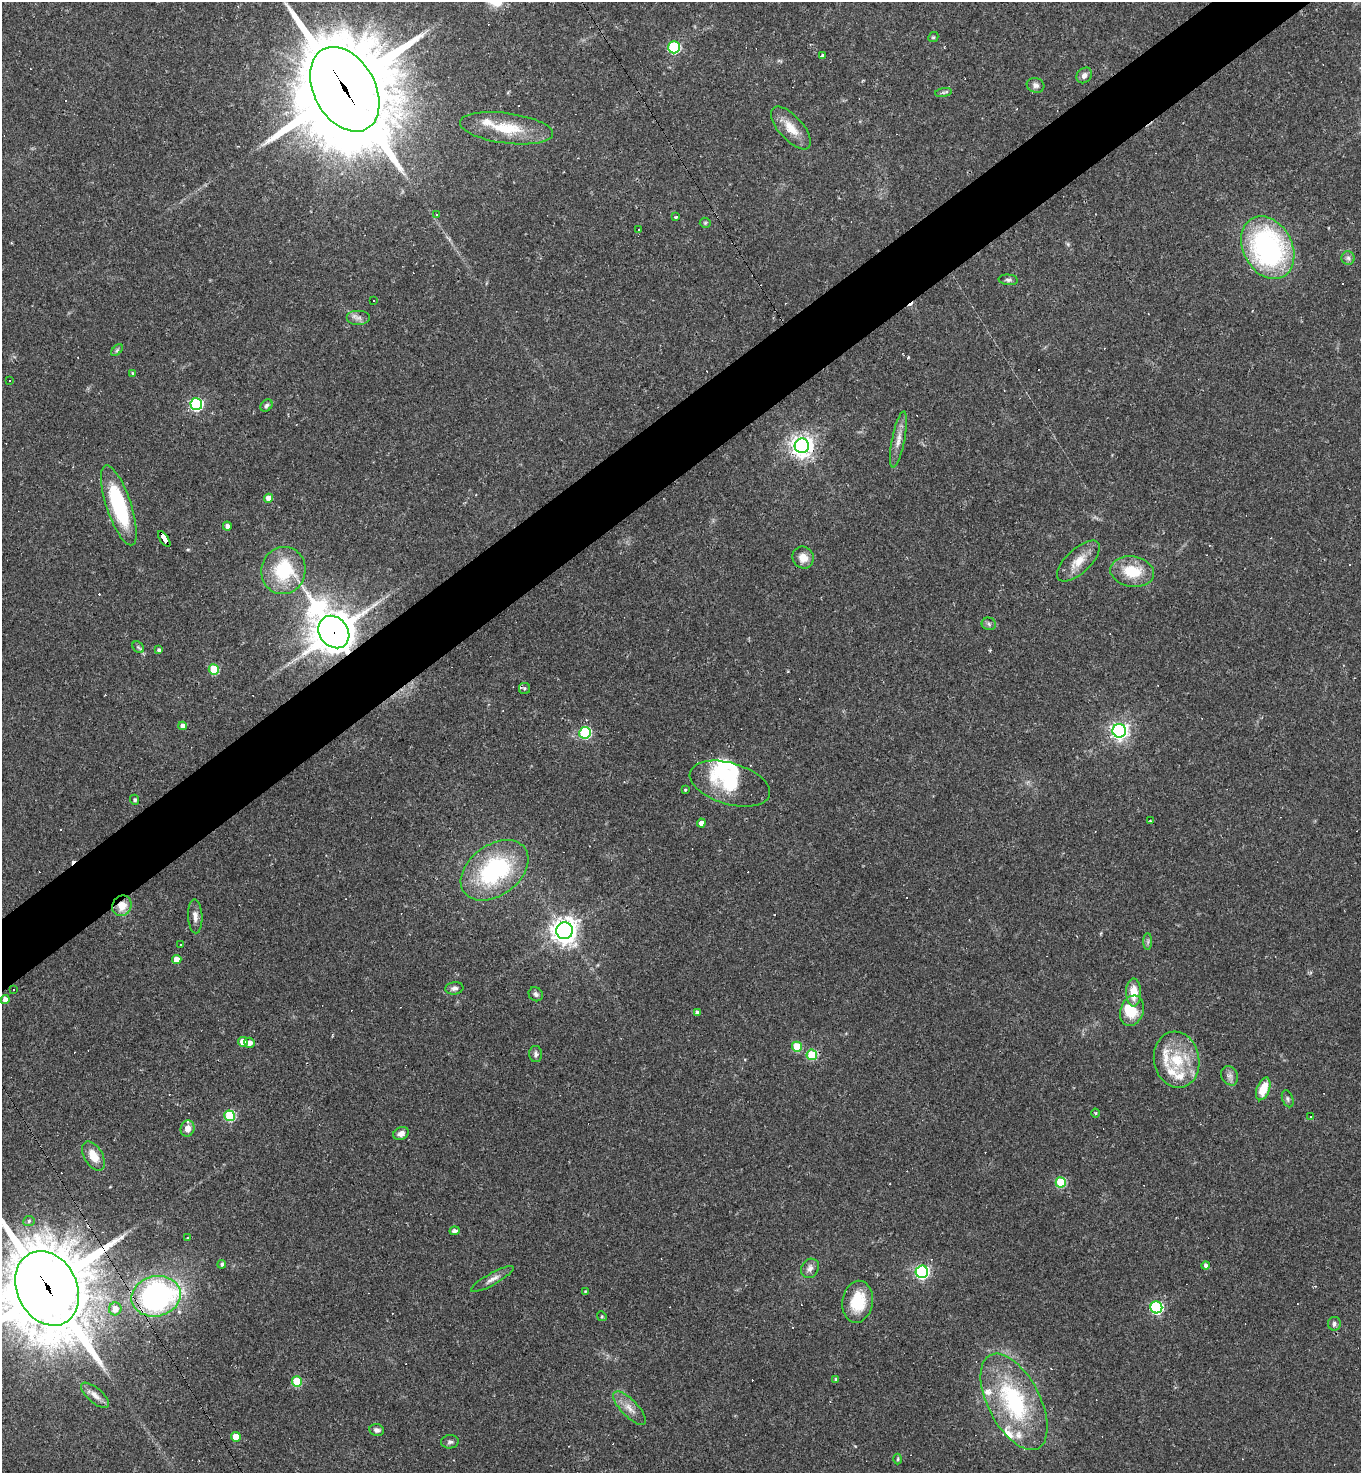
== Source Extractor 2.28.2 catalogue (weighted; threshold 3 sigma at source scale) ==
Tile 10 of 4 x 4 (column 2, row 3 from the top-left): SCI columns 1652-3010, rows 1473-2943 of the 5881 x 5886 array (HDU 1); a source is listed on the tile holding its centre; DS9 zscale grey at full resolution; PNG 1363 x 1475 px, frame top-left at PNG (2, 2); each listed source drawn as its Kron ellipse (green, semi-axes under 4 px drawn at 4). Shown black and unused: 5% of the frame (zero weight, under 2 of 3 exposures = <1% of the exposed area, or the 3 px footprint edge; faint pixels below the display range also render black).
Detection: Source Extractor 2.28.2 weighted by HDU 2 'WHT'; one run over the whole footprint, this tile lists its part. Background 0.0358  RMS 0.0049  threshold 0.022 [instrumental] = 3 sigma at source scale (4.5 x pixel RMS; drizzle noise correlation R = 1.50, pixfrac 1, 0.05/0.05 arcsec/px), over >= 5 px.
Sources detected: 152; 3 inside a brighter object's white glare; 37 cosmic-ray / hot-pixel residue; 1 long thin detection or spike segment (spike, bleed or trail) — neither listed nor drawn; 9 inside a brighter listed object's ellipse — not listed separately; the other 102 listed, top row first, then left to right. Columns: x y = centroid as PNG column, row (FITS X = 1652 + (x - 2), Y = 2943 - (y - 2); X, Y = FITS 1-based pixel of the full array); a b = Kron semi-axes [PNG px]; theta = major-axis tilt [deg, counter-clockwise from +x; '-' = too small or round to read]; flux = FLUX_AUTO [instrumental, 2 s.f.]
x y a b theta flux
933 37 5 4 - 0.62
674 47 6 5 - 51
823 56 4 3 - 2.4
1084 75 8 7 - 2.3
1036 85 9 7 -17 2
345 89 45 30 -61 9500
943 92 9 4 8 1
506 128 47 15 -7 20
791 128 27 12 -48 8.9
436 215 3 2 - 0.29
676 217 3 3 - 0.62
705 223 5 5 - 0.64
639 229 3 2 - 0.58
1268 248 33 24 -62 110
1348 258 7 6 - 1.4
1008 280 10 5 -5 1.2
374 301 3 2 - 0.57
359 318 12 7 0 2.4
117 350 7 4 46 0.93
133 373 4 4 - 0.57
10 380 3 3 - 2.3
196 404 6 6 - 79
266 405 7 5 46 1.1
898 439 28 6 79 4.9
802 446 7 7 - 370
269 498 4 4 - 4.2
119 505 42 12 -71 45
227 526 4 4 - 2
164 539 9 4 -57 53
803 558 11 10 - 5.2
1078 561 27 12 43 8.3
283 570 24 22 74 30
1132 572 22 15 -7 16
989 624 7 6 - 1.2
334 632 17 14 -52 1500
138 647 6 5 - 0.92
159 650 4 3 - 1.2
214 669 5 5 - 21
524 688 5 5 - 0.82
182 726 4 4 - 2.7
1119 731 7 6 - 200
585 733 6 5 - 52
730 784 41 20 -16 26
685 790 3 3 - 0.54
135 800 5 4 - 0.89
1150 821 3 3 - 0.63
701 823 4 4 - 3.4
495 870 38 25 37 61
122 906 10 9 - 6.7
195 916 17 7 -87 3.1
564 931 8 8 - 500
1148 942 8 4 90 1.1
180 944 3 2 - 0.46
177 960 5 4 - 5.8
454 988 9 6 7 1.7
13 990 3 3 - 2.7
1134 992 14 7 -90 8.3
536 994 7 6 - 1.4
5 1000 4 4 - 2.9
1132 1011 15 11 71 12
697 1013 4 4 - 1.6
243 1042 5 4 - 7.1
250 1043 5 5 - 2.4
797 1047 5 5 - 15
536 1054 8 6 -89 1.5
812 1055 5 5 - 23
1177 1060 28 22 -78 22
1230 1076 10 8 -63 2.2
1263 1089 12 6 69 11
1288 1099 9 5 -69 1.2
1095 1113 4 4 - 0.65
230 1116 5 5 - 42
1311 1117 3 3 - 1.1
187 1129 8 7 - 3.7
401 1133 8 6 24 2.9
93 1156 16 9 -59 8.2
1061 1182 5 5 - 27
29 1221 5 5 - 0.96
455 1231 5 4 - 1.5
188 1238 3 3 - 0.99
222 1264 4 4 - 1.1
1206 1265 4 4 - 1.3
810 1268 10 8 55 2.5
922 1272 6 6 - 100
492 1279 24 6 29 3.2
47 1288 39 30 -64 5100
585 1291 3 3 - 0.45
156 1296 25 20 12 140
858 1302 21 15 81 17
1156 1307 6 6 - 67
115 1309 6 6 - 4.8
602 1316 5 4 - 0.59
1334 1324 7 6 - 1.5
836 1379 3 3 - 0.97
297 1382 5 5 - 23
95 1395 17 7 -41 3.2
1014 1402 52 26 -63 60
630 1408 22 8 -46 5.2
377 1430 7 6 - 1.8
236 1437 5 4 - 8.6
450 1442 9 6 6 1.4
898 1459 5 3 - 0.57
Overlapping masked pixels (flux is a lower limit): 6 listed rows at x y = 345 89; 164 539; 334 632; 122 906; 47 1288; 156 1296
Isophote crosses this tile's border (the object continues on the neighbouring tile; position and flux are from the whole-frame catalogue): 2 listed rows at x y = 345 89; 47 1288